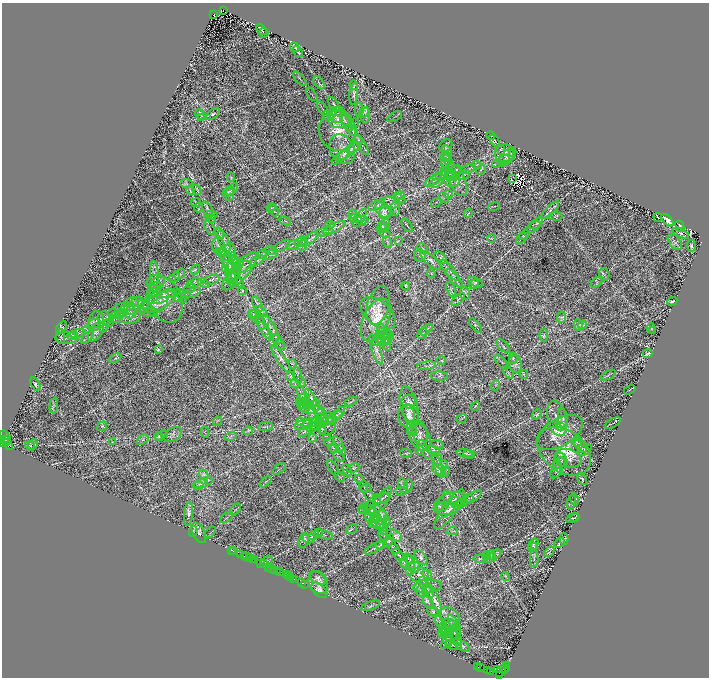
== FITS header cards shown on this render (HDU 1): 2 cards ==
NAXIS1  =                 1414
NAXIS2  =                 1351

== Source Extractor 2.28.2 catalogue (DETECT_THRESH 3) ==
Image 1414 x 1351 px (HDU 1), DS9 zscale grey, zoomed out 1/2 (1 PNG px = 2 x 2 image px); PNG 711 x 680 px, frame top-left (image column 2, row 1350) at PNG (2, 3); each listed source drawn as its Kron ellipse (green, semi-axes under 4 px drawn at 4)
Background 1.74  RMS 0.025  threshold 0.0763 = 3 sigma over >= 5 px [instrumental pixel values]
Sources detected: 876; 42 cannot appear on this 1/2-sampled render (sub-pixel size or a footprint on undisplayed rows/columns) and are neither listed nor drawn; of the other 834, the 500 brightest by FLUX_AUTO listed and drawn (334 fainter detections omitted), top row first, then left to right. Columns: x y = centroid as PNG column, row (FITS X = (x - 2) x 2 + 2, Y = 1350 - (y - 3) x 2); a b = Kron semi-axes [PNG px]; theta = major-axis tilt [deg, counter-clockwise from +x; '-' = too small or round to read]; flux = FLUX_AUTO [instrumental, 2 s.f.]
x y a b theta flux
223 10 3 2 - 770
214 15 4 2 - 680
261 30 6 2 -50 7.9
264 33 5 3 - 6.6
294 47 5 2 - 6.3
298 52 6 2 -54 9.7
300 79 9 2 -49 6.9
319 83 7 2 -55 5.4
354 85 5 3 - 6.4
312 94 7 2 -54 3.9
354 94 11 4 84 18
334 104 8 2 -55 5.8
323 109 8 2 -58 5.9
359 110 7 3 88 8.2
339 111 5 3 - 7.4
333 113 5 3 - 4.1
364 113 6 4 49 9.9
213 114 8 4 37 9.2
201 115 6 2 -50 5.6
328 116 6 3 -36 6.7
365 116 8 4 87 13
336 117 7 6 - 22
395 117 8 1 29 4
201 118 3 3 - 5.3
339 119 11 9 9 42
346 123 9 3 -56 12
354 124 5 4 - 8.3
352 130 7 4 -45 11
338 131 20 18 -76 120
491 135 4 2 - 8.9
358 140 5 3 - 6.2
495 141 6 3 -57 8.7
362 145 12 3 -59 9.4
446 146 7 5 49 10
352 148 7 4 22 13
342 149 15 12 -61 50
501 150 5 3 - 5.3
348 151 15 4 34 28
447 153 7 5 -82 12
504 153 9 9 - 26
344 154 7 3 46 11
512 154 3 2 - 4.8
447 157 5 2 - 3.9
507 157 11 6 46 23
340 158 10 2 36 6.9
447 159 6 4 -49 6.9
504 160 6 3 16 8.8
446 162 11 2 -83 11
497 164 5 3 - 6.6
477 165 5 3 - 5.3
468 169 8 4 19 9.7
481 169 5 2 - 6.2
456 170 6 4 21 7.8
449 173 9 5 -26 15
443 175 11 3 11 12
464 175 6 3 26 7.6
452 176 6 3 -33 6.9
231 177 4 3 - 5.6
450 177 5 4 - 6.8
512 178 3 1 - 4.8
457 179 18 8 -65 45
452 180 8 6 -7 23
433 181 10 4 29 12
436 183 7 4 25 10
187 184 6 4 -1 6.7
232 189 7 4 41 11
191 190 5 3 - 4.1
197 190 5 3 - 4.3
229 192 6 4 26 9.4
230 195 6 2 84 5.3
448 195 4 4 - 6.4
398 196 6 3 19 6.3
444 197 6 3 -50 4.7
400 199 6 4 -30 10
391 202 9 5 -10 15
436 202 5 2 - 3.9
196 203 5 3 - 4.1
377 205 9 3 26 8.4
494 206 6 1 15 4.5
199 207 5 3 - 4.6
271 208 5 2 - 6.1
395 208 7 3 -82 6.4
208 210 8 4 -66 10
274 210 6 2 -63 4.3
383 210 9 6 -43 23
550 210 12 3 45 13
385 213 6 5 - 13
468 213 4 3 - 4.4
353 214 4 2 - 4.6
211 215 6 2 -5 4
555 216 7 4 -2 8.9
658 217 4 1 - 5.5
211 218 5 3 - 4.1
355 218 6 3 16 5.7
360 218 10 4 56 15
362 220 6 4 6 10
668 220 7 3 -47 35
285 221 6 3 -24 5
536 223 8 4 35 14
385 224 5 3 - 5.5
407 225 7 2 -55 4.6
329 226 6 3 32 6.7
382 226 5 4 - 7.2
680 226 6 2 -66 11
210 228 8 2 -61 5.2
334 228 12 4 24 18
383 228 7 4 11 8.6
532 228 9 4 33 12
325 232 8 3 11 11
681 233 9 3 -24 9.2
219 234 6 2 -72 5.1
385 234 6 3 -13 6.2
524 235 6 2 32 5.2
492 238 4 4 - 4.6
521 238 6 2 47 4.7
309 239 10 3 40 15
224 241 11 5 -65 17
303 241 5 2 - 4.7
398 241 4 2 - 4.2
300 242 6 2 2 4.8
388 242 6 2 -73 6.5
675 242 9 5 -51 13
218 245 9 6 -89 15
293 245 6 2 26 5
303 245 6 3 67 7.3
282 246 9 3 27 9.8
691 246 5 4 - 10
423 249 6 3 -47 6
230 250 6 6 - 13
271 250 6 3 8 6.4
222 251 4 3 - 4.6
263 254 5 3 - 7.1
224 255 9 4 -36 11
271 255 7 2 33 5.2
420 255 6 5 - 10
233 257 4 3 - 4.5
441 258 8 3 -42 7.3
257 260 7 3 30 8.3
430 260 13 5 -41 21
227 261 13 4 -67 21
234 261 7 3 -63 5.9
239 264 5 3 - 8.6
237 265 10 4 -76 16
230 267 15 5 -77 23
240 268 11 5 24 24
225 269 4 3 - 5.1
195 270 5 3 - 6.2
449 270 13 4 -49 21
232 271 15 7 88 36
240 271 24 8 48 61
431 273 4 3 - 3.9
154 274 12 4 -87 19
180 274 6 3 33 7.2
234 275 10 4 57 14
604 275 6 5 - 11
174 278 6 3 32 5.5
455 279 11 2 -50 11
211 280 9 3 14 8.2
237 280 9 3 -53 10
156 282 9 7 14 24
476 282 8 4 -25 9.5
597 282 7 2 36 4.7
194 283 8 4 18 11
204 283 6 3 -22 8.1
474 284 5 2 - 5.6
406 286 4 3 - 5
155 287 6 4 34 8.1
189 289 7 3 29 8.1
451 289 7 4 -71 8.5
242 290 4 3 - 4.8
155 292 6 4 50 11
168 293 8 4 16 15
192 293 8 3 22 8.1
465 293 6 5 - 9.9
186 295 4 3 - 5.1
182 296 8 2 -62 5.8
157 298 12 6 10 27
177 298 5 3 - 4.8
458 299 8 2 44 7.1
165 300 24 16 -68 120
672 301 5 2 - 8.9
158 302 19 8 26 60
142 304 4 3 - 5
257 304 8 3 -64 7.9
378 305 19 11 75 64
135 306 10 6 54 29
147 306 5 3 - 6
124 307 10 3 6 9.6
156 307 14 6 35 29
131 308 11 7 78 36
127 310 8 5 -3 21
153 312 5 3 - 4.5
261 312 7 4 -32 11
112 313 5 3 - 6
378 313 20 12 -40 100
118 314 8 2 16 13
129 314 12 10 3 47
255 314 5 4 - 7.2
254 315 6 4 -40 9
257 317 8 4 -40 9
561 317 5 4 - 9.8
104 318 7 6 - 14
115 319 7 2 8 5.7
376 320 23 12 65 120
96 321 9 8 - 19
260 322 8 3 -68 10
109 323 5 3 - 6.6
94 324 6 3 23 7.3
269 325 12 4 -59 15
475 325 8 3 -52 6.9
578 325 6 3 -82 6.5
582 325 5 3 - 5.5
104 326 6 4 60 10
61 328 7 3 62 9.9
651 328 5 3 - 5.1
87 330 4 3 - 5.6
426 330 7 3 42 7.3
265 331 10 2 -53 9.1
383 331 8 3 -68 11
652 331 3 3 - 3.9
96 332 11 6 56 23
273 332 11 3 -73 11
78 334 8 3 15 8.8
422 334 6 2 45 4.4
72 335 5 3 - 7.2
383 335 7 4 -17 14
389 335 6 4 -34 12
544 335 6 4 85 7.5
61 337 7 4 -89 7.8
67 338 12 6 2 18
87 338 7 2 43 5.9
388 338 7 4 82 17
277 339 6 3 -72 5.5
380 339 6 4 -25 14
380 341 9 5 8 21
386 341 9 4 -78 18
280 344 6 1 -55 3.8
503 346 8 2 -47 5.8
376 349 16 4 -72 28
158 350 3 3 - 6.1
648 354 5 1 - 7.3
115 358 7 3 29 7.3
513 358 6 4 87 8.9
281 359 15 4 -56 17
441 360 4 3 - 5.3
501 362 9 3 -51 6.7
292 364 4 3 - 5.6
515 364 9 6 -74 16
427 366 9 2 9 6.9
508 373 6 3 -51 5.5
524 374 4 2 - 4
608 375 8 2 28 6.9
291 376 4 3 - 4.4
298 376 8 3 -80 6.5
439 376 8 4 -2 10
301 382 5 3 - 4.3
295 383 5 2 - 3.9
35 384 7 3 -61 9
495 385 5 4 - 5.8
630 389 6 2 33 5
302 395 10 4 -69 13
311 397 9 3 -55 10
303 398 7 5 16 8.5
304 402 5 4 - 9.6
351 402 6 2 29 5.3
409 402 7 7 - 19
304 404 7 4 -15 12
54 405 8 3 85 8.2
302 405 8 4 -58 11
316 405 6 3 87 6
409 406 20 8 -77 51
475 406 5 3 - 4.2
319 410 6 4 -21 7.1
312 413 5 4 - 8.9
339 413 7 3 46 9.7
409 413 9 5 -63 21
320 414 6 3 -62 5
537 414 6 4 48 9.5
409 416 12 10 -78 43
334 417 9 3 30 12
557 418 18 9 -77 53
563 418 10 5 -84 14
324 419 5 3 - 7.7
461 419 5 2 - 4.2
317 420 10 4 -42 15
331 420 6 3 36 6.2
217 421 5 2 - 4.8
325 421 8 4 17 12
300 422 4 3 - 4.4
315 423 6 4 19 13
562 423 7 6 - 18
613 423 8 1 29 4.5
307 424 5 2 - 5.1
327 424 12 8 81 26
303 425 9 5 13 13
316 425 6 3 34 12
102 426 5 3 - 5.4
560 426 4 4 - 6.7
265 427 7 2 8 5.5
312 428 6 4 25 8.1
412 428 7 3 -67 8.6
322 429 6 3 -74 8
248 431 5 4 - 8.1
305 431 7 2 35 4.9
205 432 5 3 - 4.2
412 432 4 3 - 5.4
559 432 25 13 30 120
420 433 13 7 -73 28
164 434 4 2 - 3.9
173 434 10 6 34 16
161 435 6 2 40 3.8
159 436 4 3 - 4.7
230 436 6 2 14 6.9
6 437 7 2 -55 510
327 437 3 3 - 4.4
420 437 15 9 -61 42
312 438 4 3 - 4.3
4 439 2 2 - 280
143 440 6 4 35 9.6
5 441 6 2 46 840
112 442 4 2 - 3.9
329 442 5 3 - 5.8
577 442 5 3 - 7.1
7 443 2 1 - 680
338 444 8 2 -62 7
30 445 5 3 - 5.5
33 445 6 3 69 3.9
437 445 7 3 -15 5.4
10 446 2 2 - 980
422 446 6 4 -74 9.7
580 446 7 3 -45 9.3
334 448 5 3 - 5.4
341 449 5 3 - 5.3
420 450 4 3 - 4.7
433 450 7 2 -10 6.5
585 450 8 4 34 9.5
564 451 29 20 -37 170
406 453 6 2 -9 3.9
465 453 7 3 -7 9.4
427 454 5 3 - 6.9
469 454 6 3 -5 5.2
339 456 7 2 -44 4.7
568 458 14 9 -14 52
437 459 7 2 -69 5.8
561 460 7 5 -66 19
560 463 6 5 - 15
443 465 5 3 - 6.2
557 465 4 3 - 5.1
438 467 12 3 -67 18
333 468 8 1 -59 5
353 468 6 3 24 5.5
279 469 8 2 37 5.5
347 470 6 4 -62 8.2
439 470 7 5 -23 18
556 471 8 5 53 12
445 472 5 2 - 4.9
203 474 5 3 - 9.1
340 477 6 2 -46 5
359 479 4 3 - 4.2
582 479 6 3 -57 7.2
208 480 3 3 - 4.3
266 482 7 2 43 5
201 484 7 3 8 9.9
409 485 6 3 -89 4.2
198 486 5 3 - 8.5
364 486 6 2 -89 4.2
403 486 7 4 -76 12
366 488 5 4 - 6.1
401 491 6 3 -6 5.9
386 495 9 3 62 8
370 496 7 3 -50 6.4
447 497 6 4 -75 7.5
473 497 9 2 35 6.7
469 498 4 2 - 4.6
381 499 8 3 25 11
574 499 6 4 -75 7.8
457 502 8 4 -10 16
571 502 7 4 75 10
377 503 14 7 34 35
449 503 16 10 26 59
462 503 5 3 - 5.3
458 505 5 2 - 4.5
368 506 7 3 16 9.2
440 506 5 3 - 5.9
442 507 7 3 25 9.2
235 509 7 2 47 6.5
362 509 5 4 - 6.6
449 509 24 7 55 48
371 510 5 4 - 7.7
447 511 10 4 39 19
380 513 10 3 -48 11
189 514 12 4 85 19
382 516 6 3 -70 7.7
226 518 7 2 36 5.8
370 518 6 3 -49 5.2
375 518 4 3 - 4.5
377 518 12 2 -61 9.9
572 518 7 2 29 7
575 518 4 2 - 4
386 522 6 3 85 6.5
378 523 10 5 -23 16
374 524 6 3 -19 7.8
382 528 7 3 -63 7
351 529 6 2 34 6
193 531 6 2 86 5.4
453 531 5 2 - 4.3
199 533 11 6 -63 18
210 533 7 2 47 4
318 533 4 3 - 6.7
324 534 9 4 -16 11
313 535 5 3 - 9.7
384 535 6 2 -49 5.9
395 535 8 5 -31 11
309 538 6 4 1 16
564 539 6 4 87 13
304 540 8 5 68 10
389 541 7 4 64 11
559 543 5 2 - 5.2
380 545 5 2 - 5.2
533 545 7 4 55 8.3
534 546 4 3 - 5.2
393 547 9 3 -51 11
374 548 10 2 28 9.3
231 550 2 1 - 47
233 551 3 2 - 180
549 552 6 3 50 9.5
240 554 3 2 - 180
399 555 7 3 -49 9.4
491 555 5 4 - 5.9
244 556 3 1 - 150
486 556 4 3 - 6.5
493 556 10 4 37 14
246 557 2 1 - 140
421 557 8 5 -52 14
250 558 3 2 - 240
408 558 5 3 - 5.6
489 558 5 4 - 7.1
480 559 6 3 7 7.7
534 559 8 3 -88 9.7
252 560 2 1 - 76
254 560 2 1 - 180
267 560 6 2 31 4.9
404 562 5 3 - 4.6
411 562 7 4 -81 11
260 564 4 1 - 470
264 564 2 1 - 89
268 567 3 1 - 390
414 567 6 5 - 13
271 568 2 2 - 770
273 569 2 1 - 260
275 571 2 1 - 100
277 571 2 1 - 250
279 572 2 1 - 160
410 572 3 3 - 5
419 574 9 7 11 26
427 574 6 3 -35 7.1
286 575 3 2 - 300
289 576 2 1 - 160
505 576 4 3 - 5.5
291 578 2 1 - 140
318 578 9 5 -34 15
294 579 2 1 - 130
423 581 3 2 - 4
301 583 2 1 - 150
318 583 12 9 -67 35
304 584 2 1 - 89
428 586 14 6 4 28
427 589 4 4 - 4.6
319 590 9 5 -43 25
420 591 5 3 - 5.1
429 592 6 3 -54 7.3
434 598 16 4 -65 34
428 602 7 3 -53 7.2
371 606 9 3 20 10
433 611 7 4 -36 6.8
450 618 12 8 -48 35
440 622 8 4 -61 10
449 623 7 3 -13 5.8
454 623 9 4 -54 17
450 626 7 5 20 9.3
444 628 5 3 - 7.1
445 630 5 3 - 5.5
454 632 7 6 - 15
445 633 7 3 8 7.3
449 636 5 3 - 4.8
447 637 11 4 -75 17
456 637 9 3 -60 11
449 640 11 3 47 10
453 645 8 3 -17 8
462 646 9 4 -31 15
507 665 2 1 - 250
478 667 2 1 - 100
480 668 2 1 - 190
506 668 2 2 - 340
498 669 4 3 - 950
504 669 4 2 - 620
488 670 2 1 - 130
490 671 3 2 - 340
501 671 6 3 59 920
500 676 2 1 - 110
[334 fainter detections neither listed nor drawn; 42 sub-pixel or undisplayed-footprint detections neither listed nor drawn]